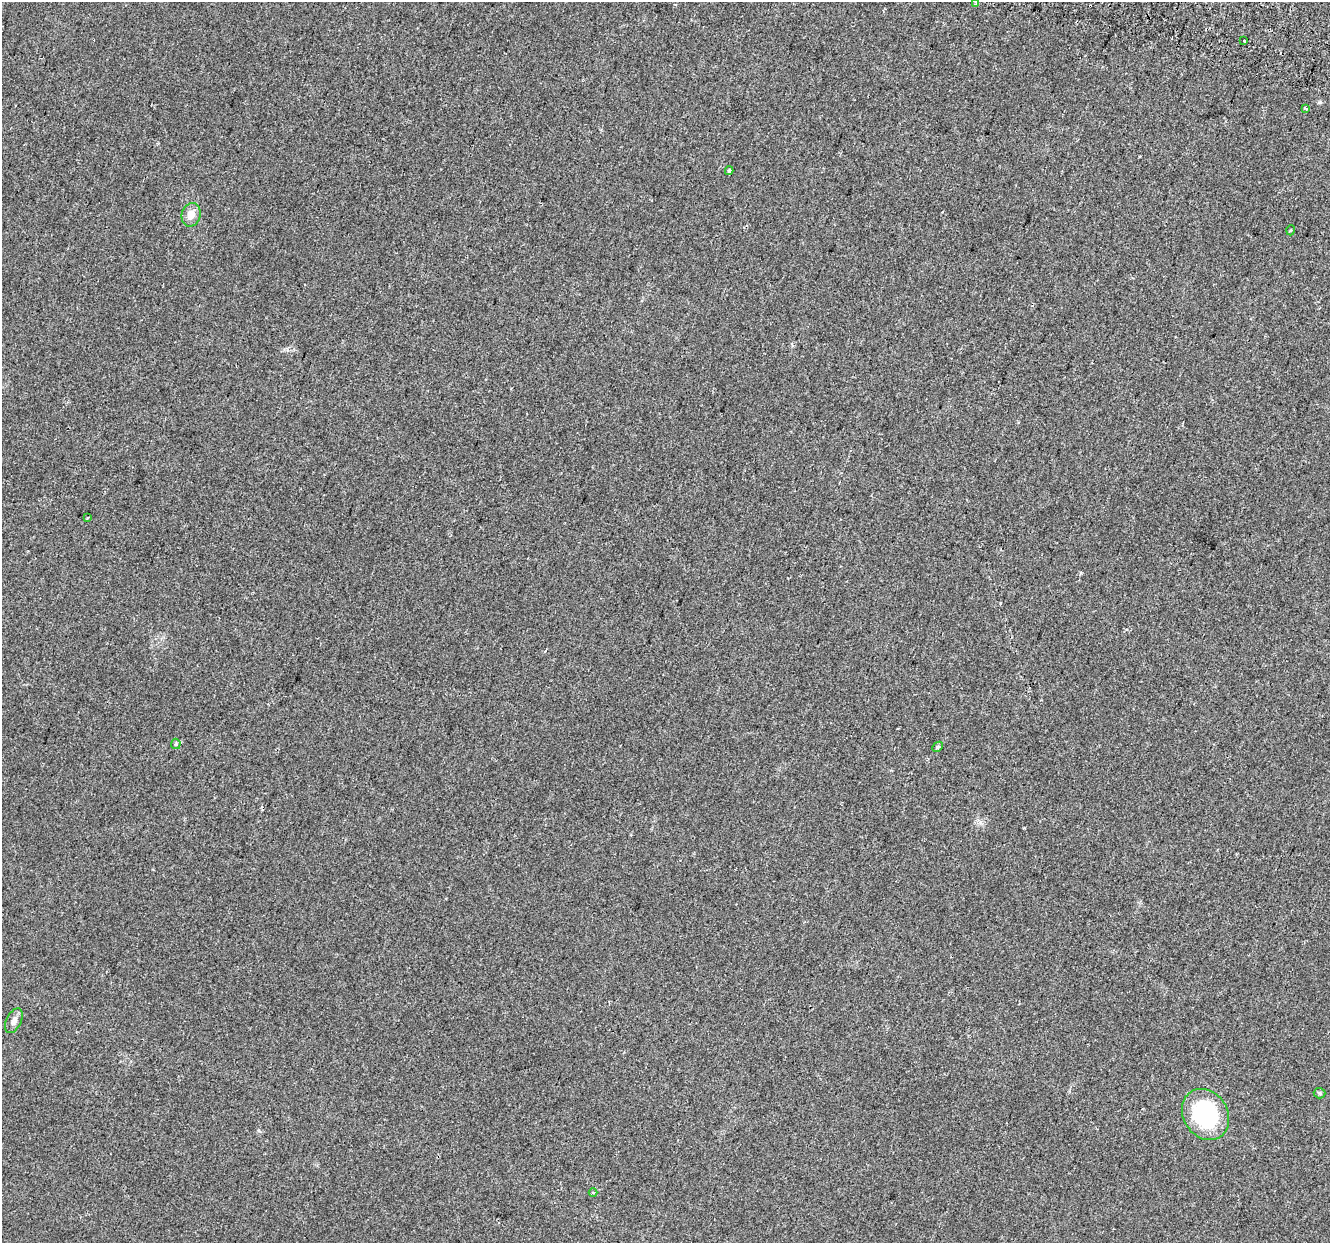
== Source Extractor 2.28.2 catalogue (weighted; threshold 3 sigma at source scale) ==
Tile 10 of 4 x 4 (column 2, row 3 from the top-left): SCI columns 1390-2717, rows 1587-2827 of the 5427 x 5594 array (HDU 1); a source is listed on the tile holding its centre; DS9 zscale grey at full resolution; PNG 1332 x 1245 px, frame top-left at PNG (2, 2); each listed source drawn as its Kron ellipse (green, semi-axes under 4 px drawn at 4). Shown black and unused: <1% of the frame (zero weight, under 2 of 3 exposures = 4% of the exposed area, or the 3 px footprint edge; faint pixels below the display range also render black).
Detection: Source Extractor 2.28.2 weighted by HDU 2 'WHT'; one run over the whole footprint, this tile lists its part. Background 0.0371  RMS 0.0054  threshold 0.0245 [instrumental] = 3 sigma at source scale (4.5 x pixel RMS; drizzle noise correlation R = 1.50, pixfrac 1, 0.0396/0.0396 arcsec/px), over >= 5 px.
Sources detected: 14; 1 cosmic-ray / hot-pixel residue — neither listed nor drawn; the other 13 listed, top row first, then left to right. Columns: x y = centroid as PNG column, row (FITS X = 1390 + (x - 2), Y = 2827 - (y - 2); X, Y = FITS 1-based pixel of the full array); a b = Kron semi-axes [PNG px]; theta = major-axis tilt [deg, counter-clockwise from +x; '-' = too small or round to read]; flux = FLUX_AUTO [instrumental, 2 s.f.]
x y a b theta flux
976 2 3 2 - 0.87
1244 41 3 3 - 2.4
1306 108 4 3 - 0.8
729 171 4 3 - 0.81
191 215 12 9 76 5.1
1291 230 5 3 - 0.54
87 518 3 2 - 0.7
176 744 5 5 - 0.67
938 747 6 4 40 0.86
14 1021 13 7 64 3.1
1320 1093 6 5 - 0.82
1206 1114 27 22 -57 55
593 1193 4 3 - 0.51
Isophote crosses this tile's border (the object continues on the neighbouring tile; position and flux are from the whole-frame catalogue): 1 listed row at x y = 976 2
Unlisted compact peaks at least as high as the median listed source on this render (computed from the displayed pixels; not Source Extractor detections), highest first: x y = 1320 102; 1081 573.